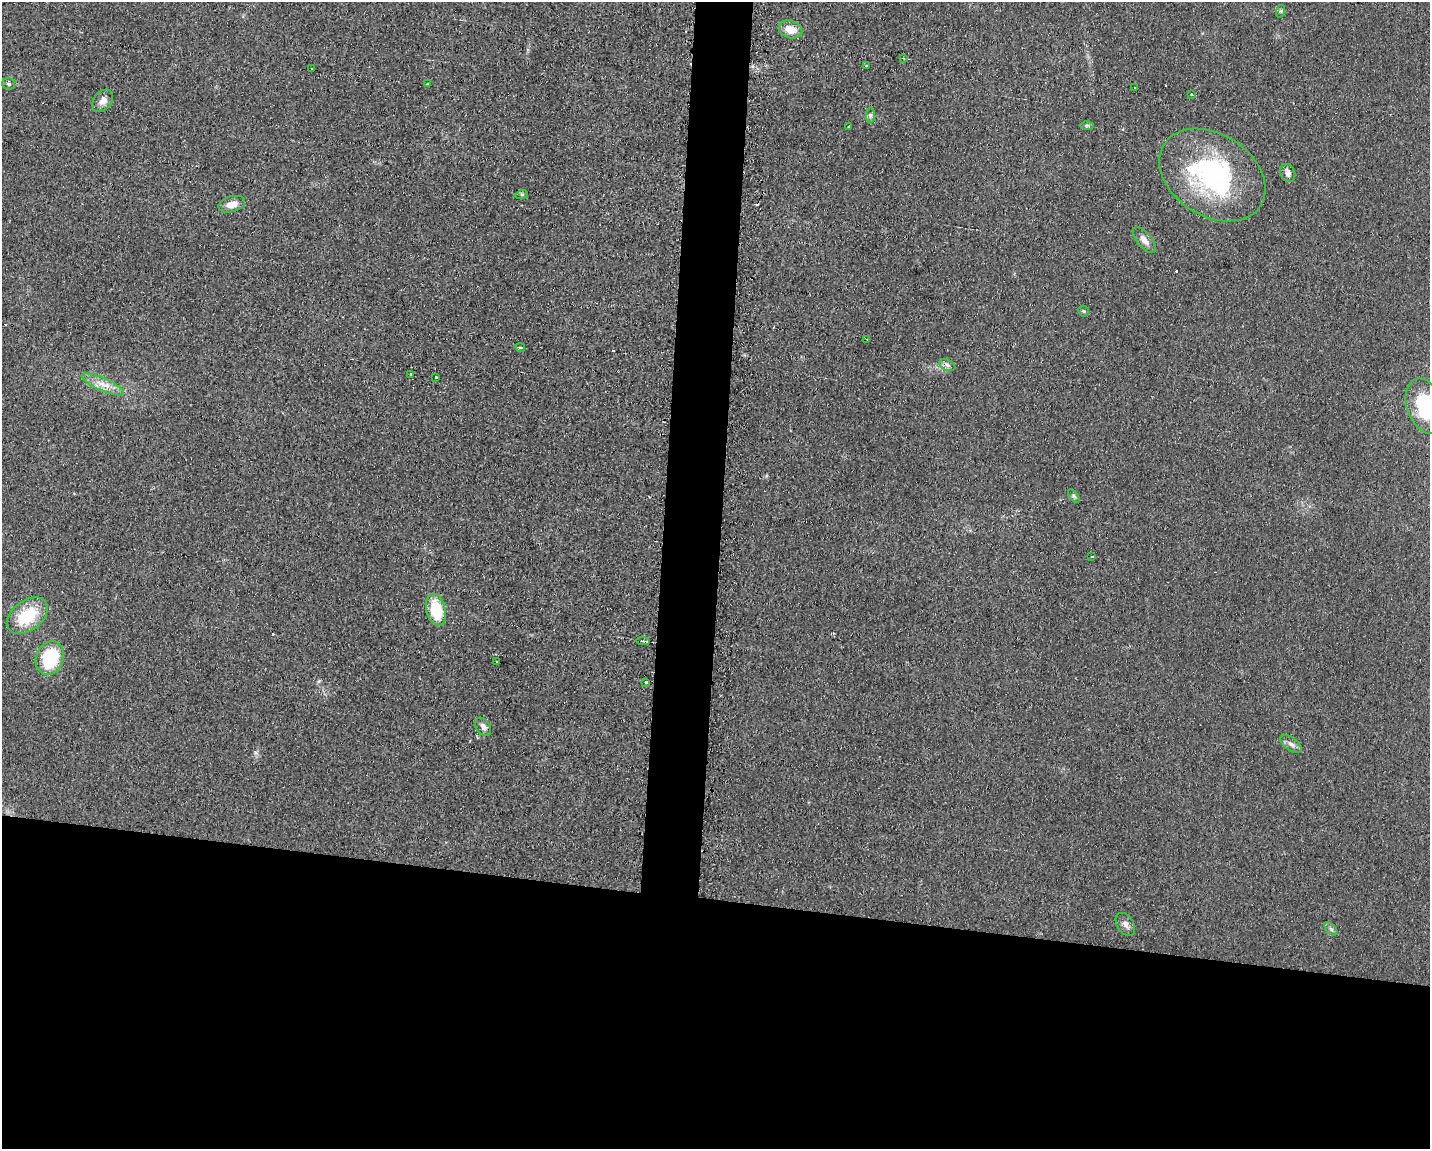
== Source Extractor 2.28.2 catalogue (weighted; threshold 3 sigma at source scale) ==
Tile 11 of 3 x 4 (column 2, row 4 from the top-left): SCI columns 1547-2974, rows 1-1147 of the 4643 x 4587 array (HDU 1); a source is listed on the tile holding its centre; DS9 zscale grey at full resolution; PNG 1432 x 1151 px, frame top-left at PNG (2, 2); each listed source drawn as its Kron ellipse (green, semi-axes under 4 px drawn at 4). Shown black and unused: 25% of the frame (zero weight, under 2 of 3 exposures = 2% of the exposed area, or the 3 px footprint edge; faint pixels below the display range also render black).
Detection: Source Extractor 2.28.2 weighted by HDU 2 'WHT'; one run over the whole footprint, this tile lists its part. Background 0.0621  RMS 0.0099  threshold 0.0448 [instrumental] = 3 sigma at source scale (4.5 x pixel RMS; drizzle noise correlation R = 1.50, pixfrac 1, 0.05/0.05 arcsec/px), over >= 5 px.
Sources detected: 45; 7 cosmic-ray / hot-pixel residue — neither listed nor drawn; the other 38 listed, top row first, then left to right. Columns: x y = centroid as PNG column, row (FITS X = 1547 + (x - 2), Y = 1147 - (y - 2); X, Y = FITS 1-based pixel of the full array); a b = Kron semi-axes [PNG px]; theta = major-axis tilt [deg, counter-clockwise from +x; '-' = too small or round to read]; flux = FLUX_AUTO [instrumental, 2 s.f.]
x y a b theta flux
1281 11 6 4 72 1.6
790 29 12 8 -17 14
903 58 3 3 - 1
867 66 3 3 - 4.9
312 69 3 3 - 2.6
9 84 6 6 - 2.1
427 84 3 2 - 1.6
1135 87 3 3 - 6.8
1191 95 3 2 - 1.2
103 101 12 9 51 7.1
870 115 8 4 90 2.2
1087 125 6 4 0 1.5
849 126 3 2 - 1.5
1288 173 9 7 -66 4.6
1212 175 57 41 -33 170
522 194 6 4 18 1.3
232 204 14 7 16 9.1
1144 240 15 7 -50 6.5
1083 311 5 5 - 1.2
867 339 3 2 - 0.92
520 347 5 3 - 1.5
947 365 8 5 -26 3.1
410 374 3 3 - 1.8
436 378 3 3 - 3.6
103 384 23 6 -24 11
1425 406 29 18 -69 65
1074 496 7 4 -53 1.7
1092 557 3 3 - 2.5
436 610 16 9 -75 37
27 616 23 15 38 43
643 641 6 3 -5 2
50 658 17 13 69 57
497 662 3 3 - 2.2
646 682 3 3 - 2.9
483 727 10 7 -56 4.8
1291 744 12 6 -37 4.2
1125 924 13 8 -57 5
1331 929 8 4 -46 2.1
Isophote crosses this tile's border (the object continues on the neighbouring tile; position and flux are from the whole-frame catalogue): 1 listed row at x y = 1425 406